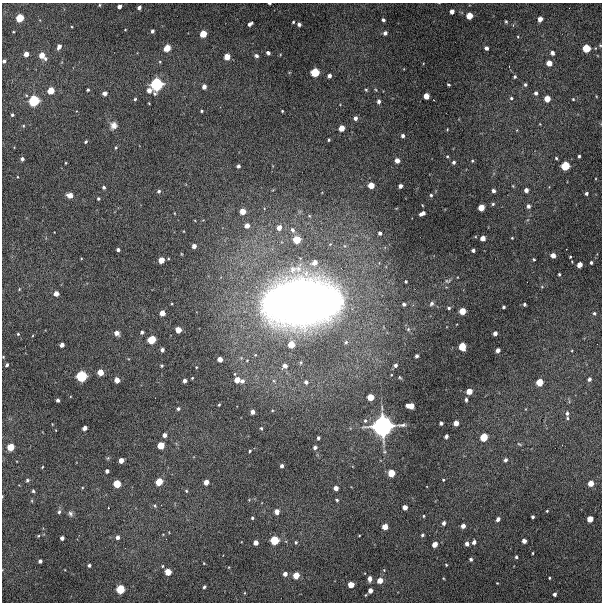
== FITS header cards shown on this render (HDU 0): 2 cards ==
NAXIS1  =                  600 / Width of image
NAXIS2  =                  600 / Height of image

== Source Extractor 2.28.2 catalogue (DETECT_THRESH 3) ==
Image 600 x 600 px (HDU 0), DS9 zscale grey, 1 PNG px = 1 image px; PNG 604 x 604 px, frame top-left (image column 1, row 600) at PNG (2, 3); no overlay
Background 4350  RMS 280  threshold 829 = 3 sigma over >= 5 px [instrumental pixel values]
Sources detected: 250; all 250 listed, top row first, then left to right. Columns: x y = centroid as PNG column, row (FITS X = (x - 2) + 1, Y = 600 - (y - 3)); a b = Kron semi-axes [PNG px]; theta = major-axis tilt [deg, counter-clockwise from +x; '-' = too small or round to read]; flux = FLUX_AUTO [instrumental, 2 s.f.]
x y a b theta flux
269 3 3 2 - 2.3e+04
99 5 4 3 - 1.6e+04
119 6 4 4 - 8.1e+04
139 8 4 3 - 6.7e+04
452 11 4 4 - 1.0e+05
469 16 5 5 - 2.4e+05
20 18 6 5 - 3.7e+05
540 19 4 4 - 1.3e+05
383 20 4 3 - 4.5e+04
293 22 3 3 - 2.1e+04
506 22 5 3 - 2.3e+04
250 24 5 3 - 6.7e+04
299 24 4 3 - 6.1e+04
72 27 3 2 - 1.4e+04
125 30 3 2 - 1.0e+04
152 31 4 3 - 4.7e+04
13 32 3 2 - 1.4e+04
385 33 4 4 - 6.6e+04
203 34 5 5 - 2.7e+05
518 37 4 3 - 1.7e+04
600 45 4 3 - 1.5e+04
59 47 5 4 - 8.6e+04
167 48 5 5 - 2.6e+05
486 48 4 4 - 7.1e+04
586 48 6 6 - 3.8e+05
268 53 4 3 - 6.0e+04
552 53 4 4 - 7.5e+04
26 54 4 4 - 1.3e+05
42 55 5 5 - 1.8e+05
256 56 4 4 - 4.9e+04
227 57 5 5 - 2.1e+05
45 59 6 5 - 4.2e+04
4 61 4 3 - 4.6e+04
549 63 5 5 - 1.8e+05
315 72 6 6 - 4.4e+05
329 76 4 4 - 7.1e+04
515 77 3 3 - 3.3e+04
156 84 10 8 74 1.0e+06
448 84 3 3 - 2.7e+04
525 85 4 4 - 3.4e+04
204 87 4 4 - 9.3e+04
51 90 5 5 - 2.6e+05
88 90 3 3 - 2.5e+04
149 90 4 4 - 1.1e+05
366 90 4 3 - 2.2e+04
376 90 5 3 - 1.7e+04
104 93 4 4 - 7.8e+04
536 93 4 4 - 5.8e+04
426 96 5 4 - 1.9e+05
511 98 4 4 - 2.6e+04
135 99 3 3 - 2.4e+04
547 99 5 5 - 2.2e+05
573 99 4 4 - 1.7e+04
34 101 8 7 - 7.2e+05
379 101 5 4 - 5.9e+04
201 111 3 3 - 2.7e+04
282 111 3 3 - 1.8e+04
12 115 3 3 - 2.9e+04
355 118 4 4 - 7.4e+04
540 124 3 2 - 1.2e+04
113 125 9 8 - 1.1e+05
341 128 5 5 - 2.0e+05
403 136 4 3 - 5.0e+04
329 140 3 3 - 2.8e+04
86 142 3 3 - 2.8e+04
116 148 4 3 - 2.1e+04
447 156 3 3 - 1.8e+04
579 156 3 3 - 3.0e+04
556 158 3 3 - 2.3e+04
22 159 4 3 - 4.6e+04
397 160 4 4 - 1.3e+05
472 161 3 3 - 1.8e+04
454 162 3 3 - 4.6e+04
66 163 3 2 - 1.3e+04
238 166 3 3 - 4.3e+04
565 166 6 6 - 4.6e+05
371 185 5 5 - 2.1e+05
400 186 4 4 - 8.0e+04
104 187 4 4 - 3.8e+04
526 190 4 4 - 8.6e+04
159 191 5 4 - 3.9e+04
493 191 4 3 - 6.5e+04
586 193 3 3 - 4.4e+04
70 195 5 4 - 1.4e+05
431 195 4 3 - 2.7e+04
98 198 3 3 - 3.1e+04
493 204 4 3 - 2.7e+04
422 205 3 2 - 1.3e+04
528 206 4 4 - 5.9e+04
481 207 5 5 - 2.3e+05
243 211 5 5 - 2.1e+05
174 213 4 2 - 1.3e+04
422 213 6 4 24 9.5e+04
247 226 5 5 - 1.2e+05
279 227 5 5 - 1.3e+05
292 230 6 5 - 6.1e+04
380 233 5 5 - 5.8e+04
483 238 4 4 - 1.3e+05
512 238 2 2 - 1.7e+04
297 240 6 6 - 3.5e+05
194 246 4 4 - 1.0e+05
345 246 6 4 -70 2.9e+04
118 250 3 3 - 5.1e+04
473 250 3 3 - 5.2e+04
553 255 4 4 - 1.3e+05
570 257 3 3 - 1.7e+04
534 259 3 3 - 2.1e+04
161 260 5 5 - 1.9e+05
314 262 8 6 27 1.5e+05
591 263 3 3 - 3.4e+04
579 265 5 4 - 1.6e+05
559 274 3 3 - 2.6e+04
406 281 3 3 - 2.6e+04
448 281 10 5 22 5.5e+04
542 287 5 3 - 1.5e+04
19 289 5 4 - 1.7e+04
56 294 4 4 - 1.3e+05
301 302 72 45 5 1.9e+07
404 304 5 4 - 5.4e+04
432 304 7 6 - 5.3e+04
524 304 3 3 - 3.7e+04
504 307 3 3 - 3.3e+04
449 308 5 4 - 3.5e+04
462 311 5 5 - 2.5e+05
162 313 5 4 - 1.7e+05
594 313 4 4 - 3.1e+04
408 329 6 5 - 3.7e+04
178 330 5 5 - 1.9e+05
142 332 4 3 - 3.7e+04
117 333 5 4 - 1.1e+05
495 333 4 4 - 7.9e+04
18 334 4 4 - 2.1e+04
151 340 6 6 - 4.0e+05
346 342 5 5 - 3.7e+04
291 344 6 6 - 2.6e+05
62 345 4 4 - 8.6e+04
462 347 6 5 - 3.4e+05
162 350 4 4 - 6.3e+04
498 350 4 4 - 9.7e+04
417 356 4 3 - 5.3e+04
3 357 3 3 - 1.5e+04
220 359 5 4 - 1.4e+05
7 365 3 3 - 3.9e+04
395 365 4 4 - 5.4e+04
162 366 3 3 - 2.3e+04
285 366 5 5 - 9.4e+04
196 367 3 3 - 1.6e+04
100 372 5 5 - 2.3e+05
81 376 7 7 - 7.3e+05
400 377 5 3 - 2.0e+04
192 378 3 3 - 1.7e+04
589 379 4 3 - 5.5e+04
117 380 5 4 - 1.5e+05
237 380 6 5 - 1.9e+05
185 381 4 4 - 7.1e+04
242 381 5 5 - 7.4e+04
306 382 5 5 - 5.8e+04
539 382 5 5 - 2.8e+05
469 391 5 4 - 1.8e+05
370 397 5 5 - 2.5e+05
58 400 4 3 - 4.3e+04
466 400 4 3 - 4.1e+04
219 405 3 2 - 2.0e+04
410 406 7 5 -7 2.5e+05
178 409 4 4 - 4.0e+04
253 412 4 4 - 9.3e+04
567 413 5 4 - 4.3e+04
567 418 4 4 - 2.2e+04
365 420 6 5 - 3.6e+04
441 423 4 4 - 4.9e+04
456 423 4 4 - 1.3e+05
52 424 3 2 - 1.1e+04
383 426 17 15 9 2.9e+06
85 428 4 4 - 9.7e+04
261 428 4 3 - 2.6e+04
164 435 4 4 - 8.3e+04
446 436 4 3 - 6.8e+04
484 437 6 5 - 3.6e+05
318 438 4 3 - 4.4e+04
519 444 6 3 -35 1.9e+04
161 446 5 5 - 2.7e+05
10 447 6 5 - 3.0e+05
315 447 4 4 - 5.7e+04
250 451 3 3 - 2.2e+04
121 460 4 4 - 1.5e+05
505 460 4 4 - 5.3e+04
282 466 4 3 - 5.9e+04
42 467 4 2 - 1.3e+04
107 471 4 4 - 5.5e+04
391 473 5 5 - 3.0e+05
27 480 4 4 - 3.1e+04
443 480 3 3 - 1.9e+04
159 482 6 5 - 3.1e+05
206 482 4 4 - 1.3e+05
591 483 5 5 - 1.9e+05
117 484 6 5 - 3.3e+05
336 488 4 4 - 1.0e+05
33 491 3 3 - 2.7e+04
186 491 4 3 - 2.1e+04
2 496 3 2 - 1.2e+04
337 500 4 3 - 2.7e+04
155 505 5 4 - 2.7e+04
405 507 4 4 - 1.2e+05
547 511 3 2 - 1.9e+04
59 512 5 4 - 3.8e+04
277 512 5 4 - 1.2e+05
70 514 6 5 - 5.0e+04
423 516 3 3 - 1.7e+04
533 517 3 3 - 4.0e+04
252 518 3 3 - 2.4e+04
498 519 4 3 - 7.8e+04
590 519 5 5 - 2.0e+05
444 523 4 3 - 5.7e+04
463 526 4 4 - 9.5e+04
385 527 5 4 - 1.9e+05
359 535 4 2 - 1.3e+04
422 535 3 3 - 3.2e+04
38 536 5 3 - 1.9e+04
117 537 4 4 - 7.5e+04
62 538 4 4 - 6.9e+04
274 540 6 6 - 4.7e+05
524 541 4 4 - 9.9e+04
296 542 4 3 - 2.4e+04
474 542 4 4 - 7.4e+04
256 543 4 4 - 1.1e+05
435 544 5 4 - 1.5e+05
467 544 4 4 - 8.2e+04
532 553 3 2 - 1.6e+04
516 557 3 3 - 3.3e+04
471 559 3 3 - 4.1e+04
40 561 4 4 - 5.9e+04
204 563 4 2 - 1.2e+04
89 565 3 3 - 4.2e+04
446 565 3 2 - 1.6e+04
162 566 4 4 - 2.0e+04
384 570 3 3 - 1.4e+04
168 572 5 5 - 2.6e+05
285 574 4 4 - 9.0e+04
296 575 5 5 - 2.4e+05
443 578 4 2 - 1.4e+04
549 578 3 2 - 1.9e+04
369 579 5 4 - 9.2e+04
380 580 5 5 - 1.7e+05
497 583 3 2 - 1.2e+04
351 585 5 5 - 2.0e+05
204 587 4 3 - 3.6e+04
120 589 6 6 - 4.5e+05
370 591 4 4 - 1.1e+05
244 593 5 3 - 1.6e+04
555 594 4 3 - 5.3e+04
At the frame edge (FLAGS 8, measured only in part): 5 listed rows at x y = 269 3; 600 45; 4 61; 3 357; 2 496

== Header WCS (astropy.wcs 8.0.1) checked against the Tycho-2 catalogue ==
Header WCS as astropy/WCSLIB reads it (CRVAL/CRPIX/CD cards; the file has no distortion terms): RA---TAN/DEC--TAN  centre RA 04:12:43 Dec -57:44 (63.18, -57.74 deg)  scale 2 arcsec/px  FOV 20.0' x 20.0'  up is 0 deg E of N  parity normal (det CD < 0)
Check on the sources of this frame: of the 60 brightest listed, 4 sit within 2.9 arcsec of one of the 4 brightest Tycho-2 stars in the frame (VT <= 12.08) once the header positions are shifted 0.73 arcsec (0.62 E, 0.39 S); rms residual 0.97 arcsec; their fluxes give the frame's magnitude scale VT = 26.46 - 2.5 log10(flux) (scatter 0.22 mag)
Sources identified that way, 4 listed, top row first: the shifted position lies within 2.9 arcsec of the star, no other Tycho-2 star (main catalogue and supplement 1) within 5.8 arcsec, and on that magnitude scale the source's flux lands within +1.5 / -3 mag of the star's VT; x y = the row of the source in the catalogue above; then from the Tycho-2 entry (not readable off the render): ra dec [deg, ICRS J2000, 3 dp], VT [Tycho-2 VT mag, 2 dp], TYC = Tycho-2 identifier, HIP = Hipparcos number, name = IAU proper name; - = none
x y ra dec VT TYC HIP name
156 84 63.331 -57.617 11.64 8508-108-1 - -
34 101 63.458 -57.626 11.65 8508-207-1 - -
81 376 63.410 -57.779 12.08 8508-11-1 - -
383 426 63.096 -57.807 8.77 8508-6-1 19632 -